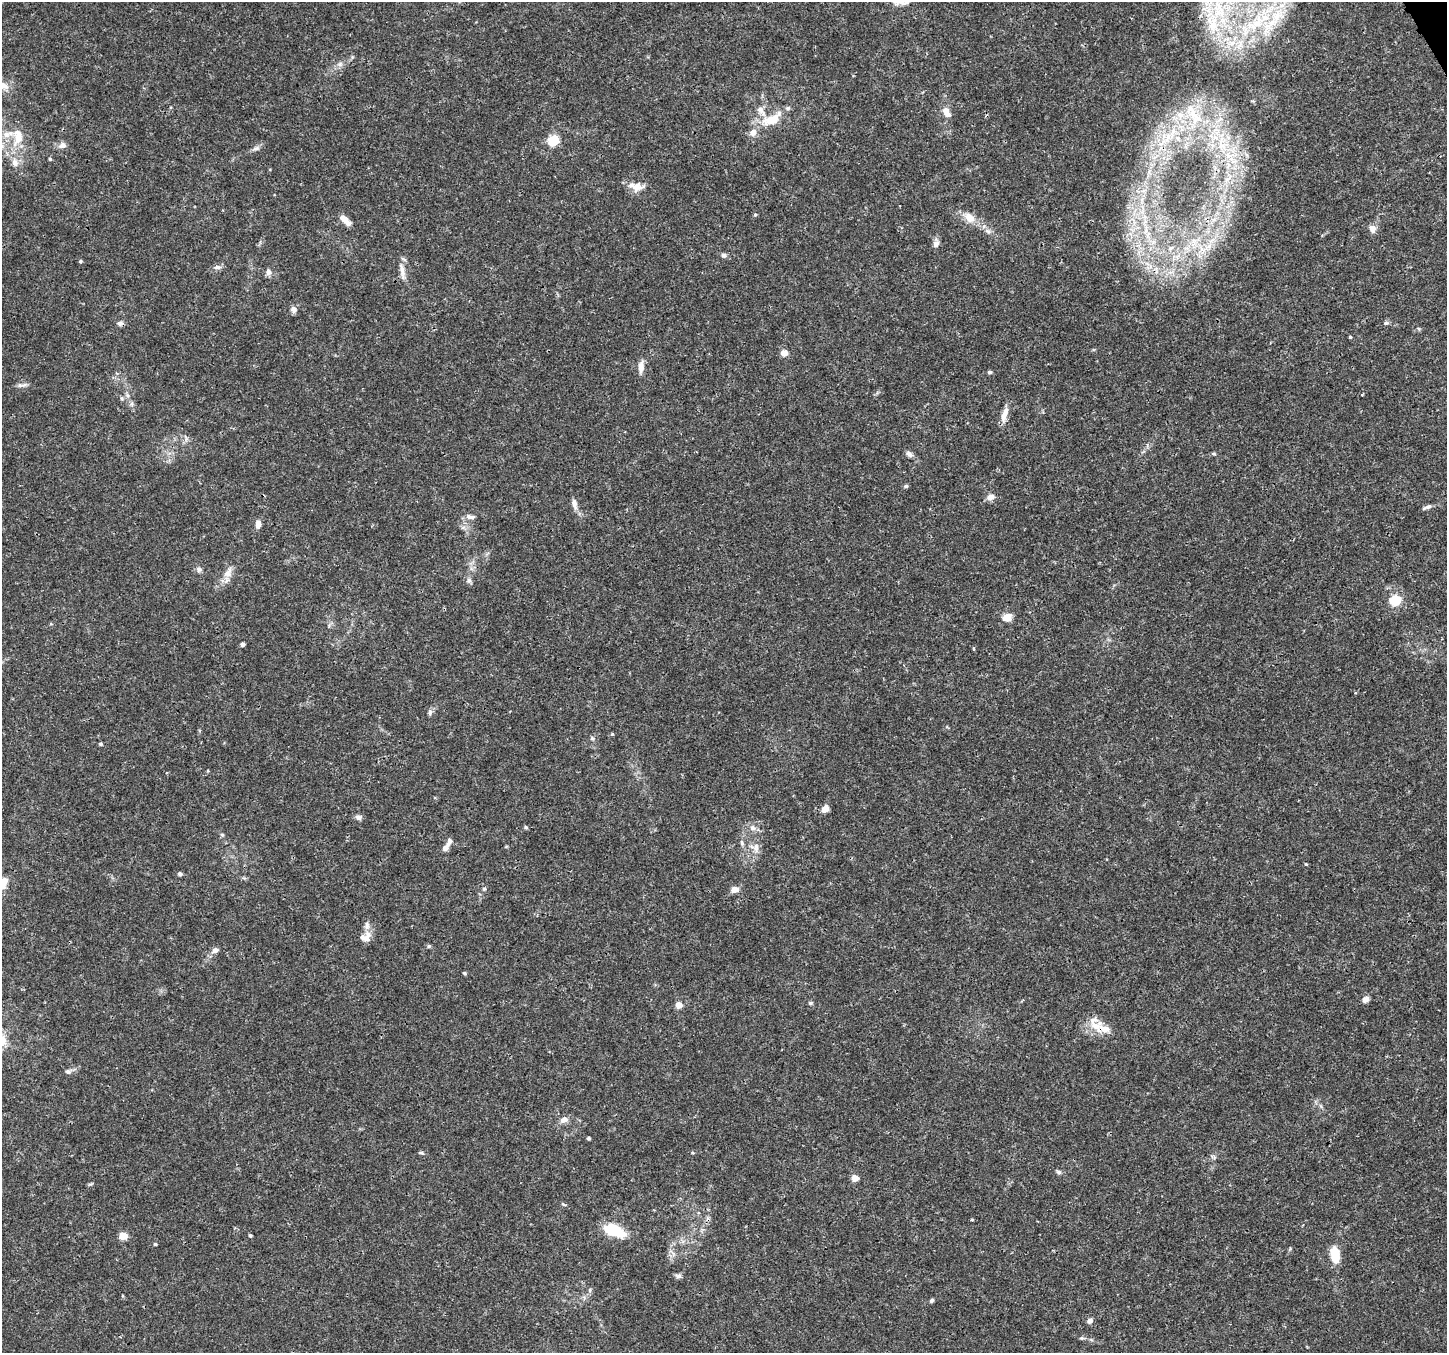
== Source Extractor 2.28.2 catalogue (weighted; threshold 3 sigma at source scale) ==
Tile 10 of 4 x 4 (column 2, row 3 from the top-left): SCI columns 1453-2897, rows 1517-2867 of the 5790 x 5675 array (HDU 1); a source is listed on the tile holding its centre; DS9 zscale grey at full resolution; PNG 1449 x 1355 px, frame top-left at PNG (2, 2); no overlay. Shown black and unused: <1% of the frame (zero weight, under 3 of 4 exposures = <1% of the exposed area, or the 3 px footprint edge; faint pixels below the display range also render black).
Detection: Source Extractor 2.28.2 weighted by HDU 2 'WHT'; one run over the whole footprint, this tile lists its part. Background 0.0206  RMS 0.0019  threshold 0.00843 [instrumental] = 3 sigma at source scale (4.5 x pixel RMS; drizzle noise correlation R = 1.50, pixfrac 1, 0.0396/0.0396 arcsec/px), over >= 5 px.
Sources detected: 117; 1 cosmic-ray / hot-pixel residue — not listed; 10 inside a brighter listed object's ellipse — not listed separately; the other 106 listed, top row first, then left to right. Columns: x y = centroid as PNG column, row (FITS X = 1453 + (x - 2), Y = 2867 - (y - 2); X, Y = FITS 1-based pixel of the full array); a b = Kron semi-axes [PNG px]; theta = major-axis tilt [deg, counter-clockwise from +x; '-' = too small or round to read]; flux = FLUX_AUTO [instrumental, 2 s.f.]
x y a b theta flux
904 3 20 7 9 1.4
1276 16 31 19 43 9.5
1213 23 59 19 -75 14
1240 44 19 9 73 3.2
340 64 8 5 45 0.57
3 85 15 9 -24 1.5
947 112 15 8 -62 1.4
1193 114 34 15 -59 7.7
771 119 35 15 28 5.2
1220 119 9 4 44 0.69
18 137 23 12 82 3.9
1168 137 16 6 66 1.7
1178 138 6 5 - 0.86
554 141 12 10 22 3.8
63 145 8 7 - 0.95
1221 145 15 8 -48 2.6
256 148 9 6 22 0.6
50 159 5 3 - 0.2
15 162 13 8 -64 1.4
636 187 22 12 -6 2.1
755 215 5 4 - 0.25
969 217 16 11 -37 2.3
345 220 15 6 -42 1.7
1372 229 11 8 -71 1.1
988 231 7 6 - 0.57
1148 235 14 6 72 1.4
1194 242 24 13 48 5.7
936 244 11 7 77 0.83
1208 246 19 6 43 2.4
1170 248 9 7 36 1.2
724 255 7 6 - 0.57
80 261 4 4 - 0.25
217 267 11 6 5 0.66
402 269 21 7 -78 1.5
268 272 9 7 89 0.7
294 310 9 7 -80 0.66
120 323 7 7 - 0.63
1386 323 7 5 29 0.33
1419 329 6 4 -71 0.21
1350 337 4 4 - 0.21
784 353 5 4 - 2.8
641 367 14 7 87 1.4
989 372 5 4 - 0.36
24 385 8 6 11 0.59
127 395 7 4 -71 0.4
122 398 5 5 - 0.29
1004 414 21 7 73 1.8
186 439 8 4 90 0.42
909 454 9 6 -29 0.66
1214 454 6 3 -18 0.23
906 486 5 5 - 0.31
990 497 9 7 20 1.3
574 504 14 7 -76 1.1
1427 507 15 4 20 0.59
470 517 13 6 -6 0.81
258 524 8 6 -90 1.2
463 528 7 4 20 0.39
199 569 7 7 - 0.57
228 573 19 9 60 1.8
469 581 8 7 - 0.57
1395 600 6 6 - 9.5
1007 617 12 9 19 1.7
242 644 4 4 - 0.54
974 649 5 3 - 0.18
430 712 8 6 76 0.49
612 734 5 4 - 0.2
592 738 5 5 - 0.3
101 744 5 4 - 0.29
825 809 8 6 46 1.5
358 817 8 6 -13 0.7
526 827 5 5 - 0.24
753 828 10 8 -23 0.98
222 835 5 5 - 0.26
755 847 15 12 -34 1.8
445 848 9 6 41 0.8
1306 864 4 4 - 0.18
180 874 4 4 - 0.56
3 883 13 8 72 3.1
484 889 5 5 - 0.3
735 890 7 6 - 1.6
365 937 16 11 24 1.7
429 946 6 4 45 0.25
215 950 9 6 25 0.83
464 973 5 3 - 0.26
1366 999 8 7 - 0.86
810 1003 6 4 15 0.29
679 1005 5 4 - 2.8
1104 1029 26 13 -19 3.2
68 1071 9 7 19 0.59
564 1120 11 8 27 1.1
588 1138 3 3 - 0.31
421 1153 7 4 -8 0.28
1213 1157 8 4 -37 0.31
1059 1172 7 5 -3 0.4
855 1178 5 4 - 3.2
563 1204 7 3 -35 0.26
614 1231 15 8 -22 11
250 1235 4 4 - 0.3
123 1236 5 5 - 4.7
155 1244 4 4 - 0.26
1335 1254 14 7 -86 6.1
678 1276 9 6 -3 0.52
590 1290 6 4 72 0.31
932 1300 6 4 47 0.33
1090 1321 6 5 - 0.9
1081 1338 6 5 - 0.29
Overlapping masked pixels (flux is a lower limit): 1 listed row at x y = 1104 1029
Isophote crosses this tile's border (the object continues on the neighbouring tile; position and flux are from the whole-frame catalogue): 6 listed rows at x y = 904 3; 1276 16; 1213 23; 3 85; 15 162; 3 883